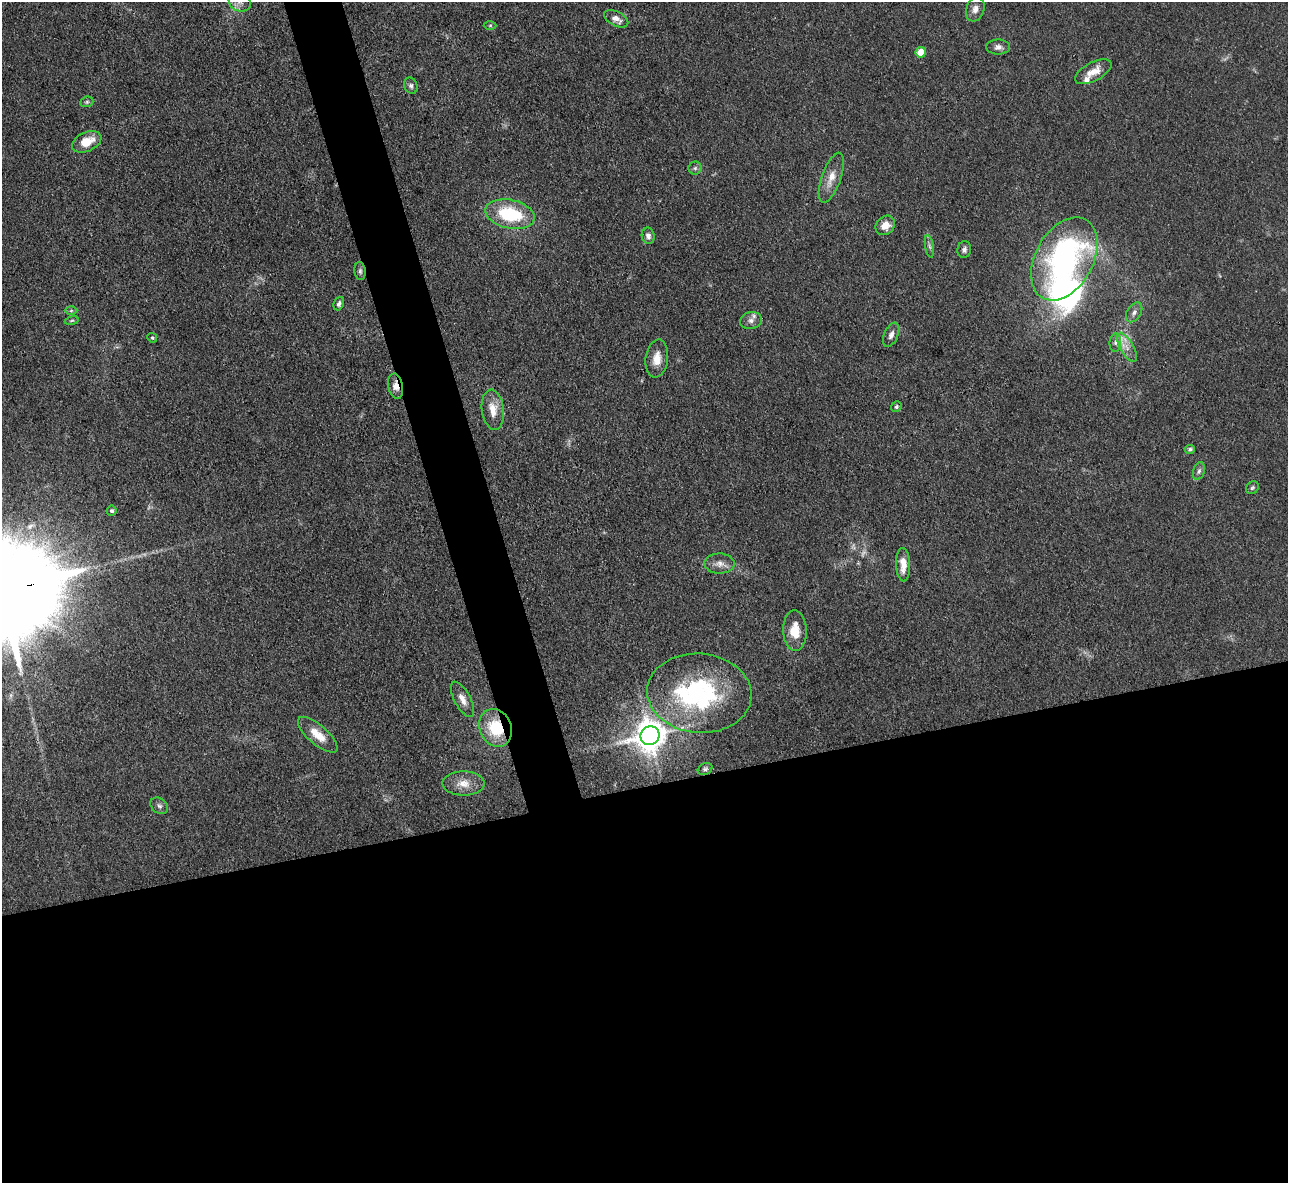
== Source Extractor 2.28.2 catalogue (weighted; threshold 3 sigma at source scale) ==
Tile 15 of 4 x 4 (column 3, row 4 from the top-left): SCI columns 2575-3860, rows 266-1446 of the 5147 x 5132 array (HDU 1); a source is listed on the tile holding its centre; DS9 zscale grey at full resolution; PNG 1290 x 1185 px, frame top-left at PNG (2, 2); each listed source drawn as its Kron ellipse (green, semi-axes under 4 px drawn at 4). Shown black and unused: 36% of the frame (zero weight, under 3 of 4 exposures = <1% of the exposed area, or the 3 px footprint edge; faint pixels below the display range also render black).
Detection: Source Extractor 2.28.2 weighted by HDU 2 'WHT'; one run over the whole footprint, this tile lists its part. Background 0.0862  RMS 0.0069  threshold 0.0309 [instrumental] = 3 sigma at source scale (4.5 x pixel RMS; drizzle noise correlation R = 1.50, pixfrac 1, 0.05/0.05 arcsec/px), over >= 5 px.
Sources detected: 56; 3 too faint to see at this stretch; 2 inside a brighter object's white glare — neither listed nor drawn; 4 inside a brighter listed object's ellipse — not listed separately; the other 47 listed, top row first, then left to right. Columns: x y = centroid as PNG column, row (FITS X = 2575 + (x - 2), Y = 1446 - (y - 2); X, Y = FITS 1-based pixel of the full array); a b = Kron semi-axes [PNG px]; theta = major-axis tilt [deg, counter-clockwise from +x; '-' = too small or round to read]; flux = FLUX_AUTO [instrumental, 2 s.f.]
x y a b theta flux
240 2 11 9 -23 4.9
975 9 12 9 71 4.5
616 19 13 7 -28 4.9
490 25 6 4 1 0.94
998 47 12 7 0 3.4
921 52 5 5 - 17
1093 72 20 9 28 9.4
411 86 8 6 -65 2
87 102 7 5 21 1.2
87 142 15 9 25 14
695 168 6 6 - 1.7
831 178 26 9 71 9.8
510 214 25 14 -12 44
885 225 10 9 - 7.5
648 236 8 6 -79 2.8
929 246 11 4 -81 2
964 250 8 6 80 2.3
1064 259 45 29 61 190
360 271 9 5 -84 1.8
339 304 7 5 67 1.7
71 311 6 4 1 1.1
1134 312 11 7 58 2.9
751 320 11 8 14 3.5
72 321 7 3 9 0.86
891 335 13 7 66 3.4
152 338 5 4 - 1
1115 343 9 6 84 2.4
1127 347 16 7 -61 6.4
657 359 19 11 82 9.4
396 386 13 7 -79 5.3
896 407 5 5 - 1.3
493 410 20 11 -83 11
1190 449 5 4 - 1.6
1199 471 9 5 74 2.1
1252 488 7 6 - 1.4
112 511 5 5 - 1.5
719 564 15 10 -1 5.4
903 565 16 7 -88 7.7
795 631 20 12 -88 12
699 693 52 39 -5 110
462 699 19 8 -62 6.3
496 728 19 15 -66 27
318 735 25 9 -41 12
650 736 9 9 - 1400
705 769 8 5 28 1.7
463 783 21 12 0 8.4
159 806 10 7 -39 2.1
Overlapping masked pixels (flux is a lower limit): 3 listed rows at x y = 360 271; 396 386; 496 728
Isophote crosses this tile's border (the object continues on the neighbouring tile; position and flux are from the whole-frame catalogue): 1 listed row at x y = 240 2